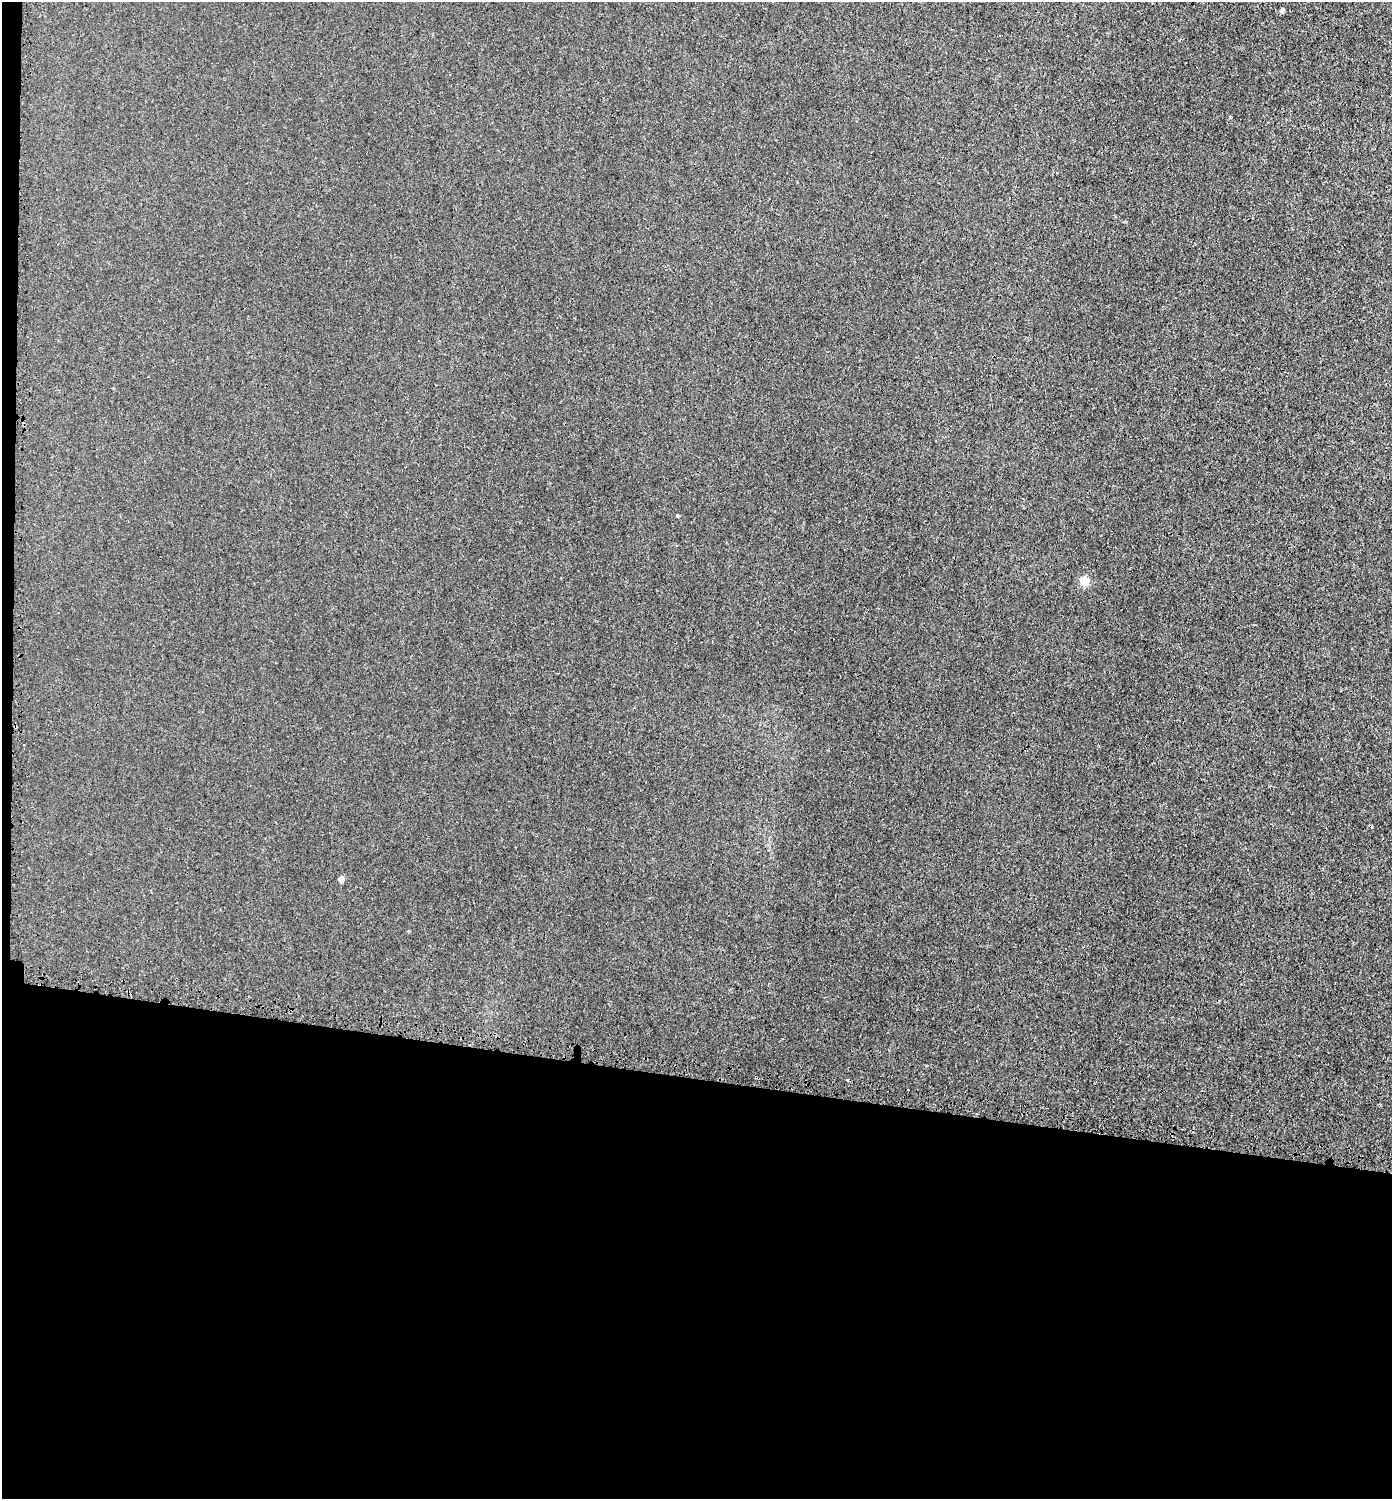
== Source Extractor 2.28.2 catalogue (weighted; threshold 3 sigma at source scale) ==
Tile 7 of 3 x 3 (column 1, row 3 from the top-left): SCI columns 281-1670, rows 51-1547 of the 4623 x 4592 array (HDU 1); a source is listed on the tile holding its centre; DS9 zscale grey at full resolution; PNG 1394 x 1501 px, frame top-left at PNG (2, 2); no overlay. Shown black and unused: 29% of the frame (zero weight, under 3 of 4 exposures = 7% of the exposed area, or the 3 px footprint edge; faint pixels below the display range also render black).
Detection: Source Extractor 2.28.2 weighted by HDU 2 'WHT'; one run over the whole footprint, this tile lists its part. Background 0.00902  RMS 0.0024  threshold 0.0108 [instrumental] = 3 sigma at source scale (4.5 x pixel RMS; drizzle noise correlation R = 1.50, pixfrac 1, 0.05/0.05 arcsec/px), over >= 5 px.
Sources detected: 8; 2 cosmic-ray / hot-pixel residue — not listed; the other 6 listed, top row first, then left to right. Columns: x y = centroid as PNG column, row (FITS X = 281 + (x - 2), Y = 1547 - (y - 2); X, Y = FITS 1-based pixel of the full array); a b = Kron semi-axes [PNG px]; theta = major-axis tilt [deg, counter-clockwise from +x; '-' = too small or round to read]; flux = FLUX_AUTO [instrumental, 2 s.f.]
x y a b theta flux
1282 11 5 4 - 0.65
1230 117 4 3 - 0.23
677 516 4 4 - 0.26
1084 582 5 5 - 11
341 880 5 4 - 2.1
848 1081 3 3 - 1.9